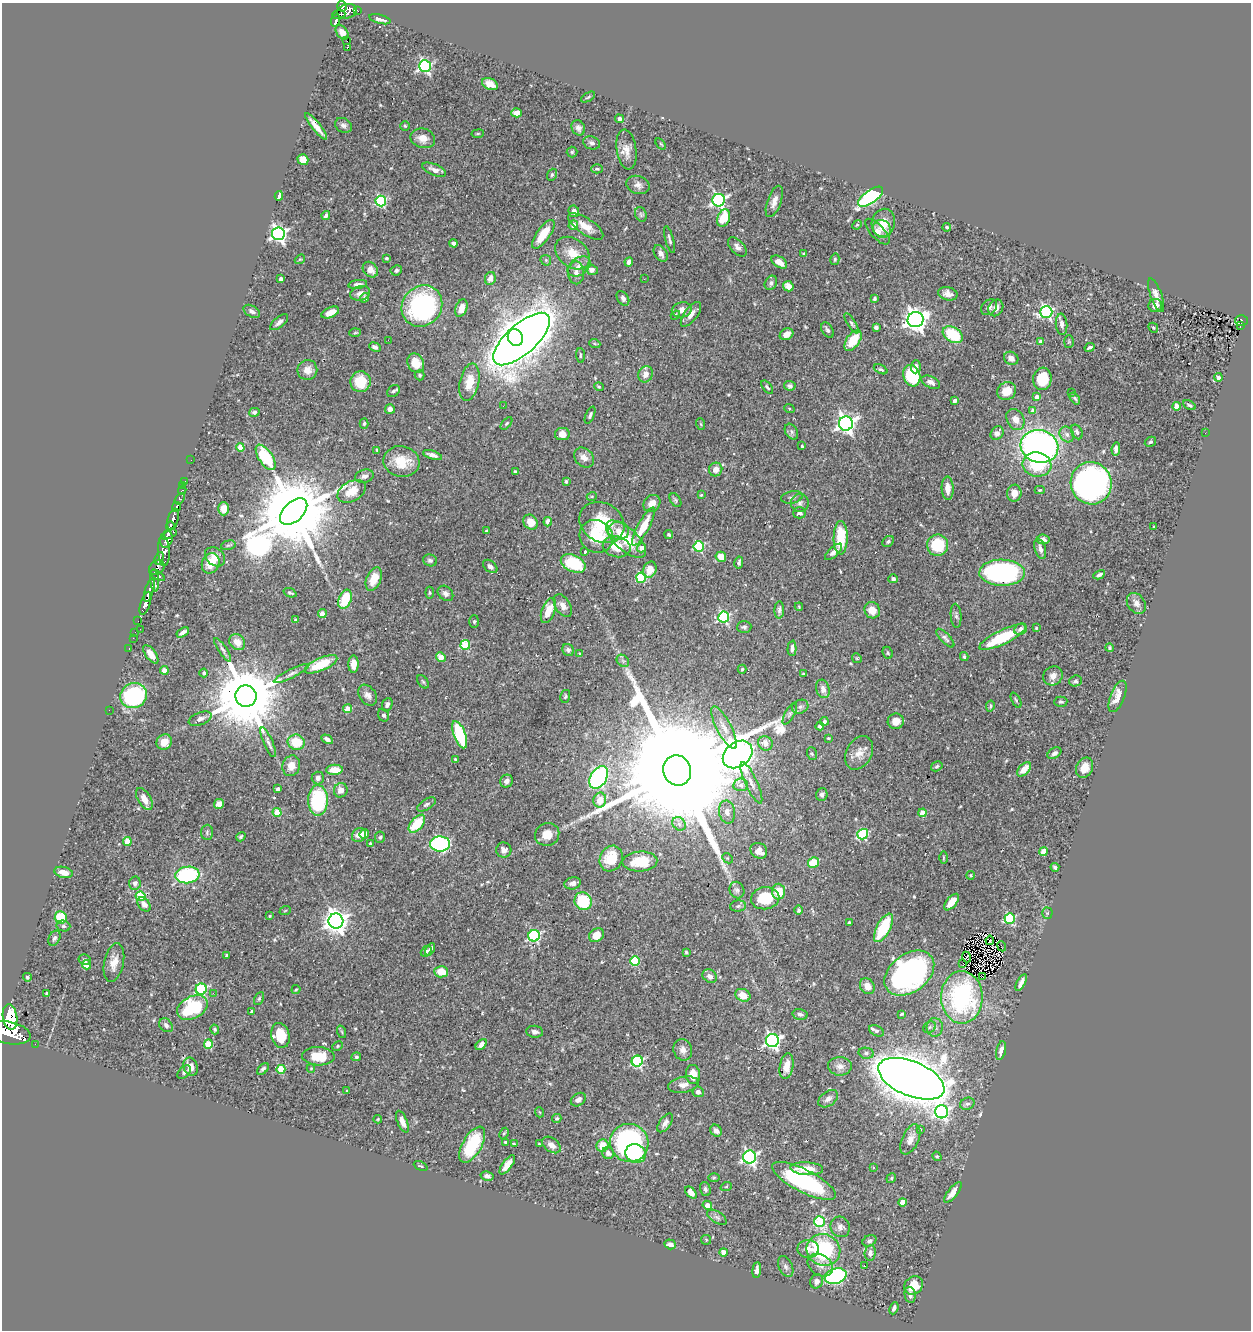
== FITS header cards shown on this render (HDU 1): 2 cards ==
NAXIS1  =                 1249
NAXIS2  =                 1328

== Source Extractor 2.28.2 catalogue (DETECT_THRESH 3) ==
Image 1249 x 1328 px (HDU 1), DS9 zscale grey, 1 PNG px = 1 image px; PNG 1253 x 1332 px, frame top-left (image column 1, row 1328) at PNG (2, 3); each listed source drawn as its Kron ellipse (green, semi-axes under 4 px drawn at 4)
Background 0.449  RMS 0.025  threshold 0.0736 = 3 sigma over >= 5 px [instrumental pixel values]
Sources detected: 537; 2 with non-positive FLUX_AUTO (blend fragments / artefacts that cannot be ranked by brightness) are neither listed nor drawn; of the other 535, the 500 brightest by FLUX_AUTO listed and drawn (35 fainter detections omitted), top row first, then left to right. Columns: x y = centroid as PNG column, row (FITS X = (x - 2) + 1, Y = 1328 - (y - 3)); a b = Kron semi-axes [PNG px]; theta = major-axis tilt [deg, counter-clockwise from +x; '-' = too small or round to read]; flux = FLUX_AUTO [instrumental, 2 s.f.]
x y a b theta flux
342 6 5 4 - 270
347 11 10 7 16 350
358 11 3 2 - 12
339 14 7 3 5 140
380 19 11 4 -15 8.1
336 20 6 3 71 100
342 32 8 5 -56 9.1
347 41 2 2 - 970
347 47 3 2 - 4.2
425 66 6 5 - 340
490 84 8 5 -26 15
588 97 8 3 32 2.2
516 113 5 4 - 12
619 119 4 4 - 3.6
343 125 9 7 -29 6
316 126 16 4 -51 15
405 126 5 4 - 2.2
578 128 8 6 -58 6.7
478 134 6 3 9 1.8
423 138 12 9 -15 16
591 143 9 6 -19 5
661 144 6 3 -52 1.8
626 150 20 10 -81 16
572 152 5 5 - 2.4
303 160 6 5 - 20
597 169 6 4 -1 2.5
434 170 13 5 -23 8
552 175 6 4 69 2.7
638 185 12 9 -18 8
279 196 4 4 - 9.4
871 197 14 6 35 280
719 200 6 6 - 370
381 201 5 5 - 170
774 201 16 7 70 12
574 211 6 5 - 10
641 214 7 5 -69 3.7
326 216 4 4 - 4.8
724 218 9 6 69 41
883 223 14 11 77 28
573 225 5 5 - 9.1
857 225 5 4 - 1.9
586 226 20 8 -34 19
947 227 4 3 - 3.3
882 229 9 8 - 9.9
877 232 16 7 -47 11
278 234 6 6 - 530
543 234 17 6 54 33
669 239 14 3 -75 4.1
454 243 4 4 - 4.9
737 247 12 6 -47 7.9
573 253 19 14 -40 29
661 253 9 6 -57 8.2
804 254 3 3 - 2.7
386 258 3 3 - 2.3
300 259 5 4 - 1.7
835 259 6 4 77 2.5
546 260 6 5 - 2.5
629 262 4 3 - 8.3
779 262 9 5 -35 13
579 266 12 8 35 12
370 270 8 6 -48 11
396 270 6 5 - 4.2
592 270 6 5 - 8.3
576 273 11 8 -87 9.2
490 278 7 5 78 10
281 279 4 4 - 6.7
644 279 3 2 - 1.7
771 283 7 6 - 4.9
358 284 9 4 8 6
788 286 5 5 - 15
360 293 10 7 17 9.5
948 294 10 6 -13 8.8
1156 295 18 5 -70 11
365 298 5 4 - 4
623 298 8 5 -57 4.8
875 298 4 3 - 3.3
1155 305 7 6 - 10
422 306 21 19 51 240
989 307 9 7 44 5.4
461 308 9 5 70 15
996 308 9 7 57 10
682 310 10 7 11 12
252 311 9 5 -30 5.8
330 312 9 5 23 17
1046 312 6 6 - 280
691 314 15 6 54 9.6
675 315 5 3 - 2.2
916 320 8 7 - 1200
1241 320 6 5 - 54
279 322 11 5 40 7.1
852 323 12 4 -57 3.9
1062 324 11 5 -84 7.4
1240 326 4 2 - 13
876 327 4 4 - 5.3
1153 328 5 4 - 2
827 330 8 5 -60 4.1
355 333 6 3 3 1.8
786 334 7 5 30 10
953 335 11 7 -32 77
515 338 8 7 - 1800
522 339 35 15 42 4600
388 340 3 2 - 1.8
853 340 12 6 56 40
1069 341 6 5 - 1.9
1040 342 4 4 - 13
595 344 5 3 - 1.9
375 347 6 4 -23 5.7
1090 347 5 3 - 3
580 355 7 3 -86 2.1
1011 358 7 6 - 8.1
416 363 10 8 -61 27
916 367 6 5 - 6.8
881 369 7 4 -24 2.8
307 370 10 10 - 14
645 374 8 7 - 12
420 375 5 5 - 3.2
912 376 11 8 -72 100
1218 377 4 4 - 8.9
1042 379 11 9 81 34
360 382 10 10 - 38
469 382 19 9 77 25
931 382 10 5 -26 7.4
790 386 6 4 -8 4
599 387 5 3 - 1.9
767 387 8 3 -51 3.3
393 391 7 5 35 4.3
1007 391 10 8 32 22
1072 392 3 2 - 1.7
1037 397 4 3 - 10
1075 398 6 3 -53 2.7
955 401 4 3 - 4.2
1189 405 7 4 -28 2.7
503 406 3 2 - 1.6
1176 406 4 4 - 26
789 408 5 3 - 1.8
390 409 5 4 - 8.1
1033 410 4 4 - 13
254 412 5 4 - 4.2
590 415 9 4 66 3.8
1015 419 11 8 -61 12
364 423 5 4 - 2.4
506 423 7 4 48 2.4
701 424 6 3 -71 1.7
846 424 7 7 - 800
791 432 8 6 -58 4.7
1077 432 8 5 -64 4.4
997 433 7 6 - 8.4
1205 433 2 2 - 5.7
562 434 7 6 - 16
1067 434 8 7 - 6.8
1150 442 6 4 30 3
802 446 3 3 - 2.7
1039 446 19 16 -15 710
240 447 4 4 - 30
1116 449 7 4 82 9.3
377 450 4 3 - 1.8
432 455 10 4 -18 7.8
266 457 14 7 -56 79
584 458 11 9 -45 10
191 460 2 2 - 2.5
401 461 18 15 -10 41
1037 464 14 12 -10 72
716 469 7 6 - 11
515 472 3 3 - 4.2
364 476 9 6 16 7.3
185 481 2 2 - 5.9
566 481 4 3 - 2.3
1091 483 21 20 - 550
183 486 3 2 - 9.8
948 488 11 6 -88 15
182 490 4 3 - 18
1040 490 5 4 - 1.9
351 491 15 10 30 28
1014 493 8 7 - 16
701 495 3 3 - 1.5
592 496 5 3 - 1.7
792 497 11 6 12 5.1
180 499 6 3 58 81
675 500 7 5 -56 3
652 503 9 7 46 16
800 503 9 9 - 6.8
176 507 5 3 - 150
223 509 7 5 -90 15
294 511 16 10 43 40000
800 513 6 5 - 6.1
173 519 11 5 76 750
530 522 8 6 -51 21
548 522 4 3 - 8.7
602 522 23 19 -31 68
170 526 4 3 - 280
643 527 21 5 61 40
1154 527 3 2 - 1.8
486 531 4 3 - 1.7
619 531 10 9 - 14
169 534 8 3 22 590
669 535 4 4 - 2.4
596 536 17 16 - 57
841 538 17 7 88 64
626 539 25 11 -41 54
1043 539 6 4 -7 8.1
166 540 8 5 68 1300
888 542 6 5 - 3.3
228 545 7 4 15 2.9
938 545 10 10 - 66
699 546 5 5 - 140
617 547 14 10 -12 30
642 548 4 4 - 13
1040 549 10 5 -72 8.1
164 551 15 6 -88 780
585 552 3 3 - 2.6
834 552 11 5 42 7.2
215 557 11 8 -40 14
721 557 5 5 - 20
159 558 6 3 67 200
430 560 7 6 - 4.5
211 563 10 8 68 27
573 563 13 8 -25 79
739 563 6 4 78 4.1
490 566 8 5 -40 6.2
157 568 8 6 39 330
650 570 8 6 64 20
1002 573 23 13 -1 340
158 575 8 3 -32 280
1099 575 6 3 28 4.2
641 578 5 5 - 100
374 579 12 7 67 21
893 579 4 4 - 4.7
155 580 11 4 -85 290
149 590 12 3 73 730
290 593 7 4 -20 3.3
430 593 6 4 -84 2.2
445 593 9 6 -44 6.4
345 599 10 6 67 53
145 603 12 5 72 970
1136 603 11 8 -54 9.4
563 606 12 7 -59 10
799 607 4 4 - 1.6
779 610 8 4 87 4.4
872 610 8 7 - 20
548 611 13 6 69 28
322 614 4 4 - 9.6
956 616 12 5 -86 4.3
724 617 5 5 - 210
295 620 4 4 - 3.6
138 621 2 2 - 7.1
474 622 6 5 - 2.8
744 627 7 6 - 3.5
1036 628 3 3 - 2.3
140 629 2 2 - 30
1021 629 6 5 - 6.2
135 632 2 2 - 6.3
183 632 7 3 32 7
1003 637 25 7 25 87
133 638 2 2 - 4.7
945 638 12 5 -46 4.4
237 642 9 7 -47 17
465 645 5 4 - 77
792 648 7 4 87 6
1110 648 4 4 - 2.6
129 649 3 2 - 12
223 650 13 4 -56 5.4
568 650 6 5 - 4.7
888 653 6 5 - 2.8
151 654 11 5 -53 14
580 654 4 4 - 2.3
964 656 4 3 - 2.4
441 657 5 4 - 24
857 658 5 4 - 1.8
623 661 7 5 -44 4.3
321 664 17 6 24 62
354 664 8 5 90 15
742 669 5 3 - 2.2
164 670 4 4 - 26
204 673 4 4 - 3.2
291 674 19 4 26 7.6
804 674 4 2 - 2.5
1053 676 10 9 - 12
1075 681 6 5 - 3.6
423 682 7 5 -53 2.8
823 689 9 6 -75 10
368 695 11 8 -55 8.3
133 696 13 12 - 190
246 696 10 10 - 19000
565 696 6 5 - 2.6
1118 696 16 7 69 19
1016 700 8 3 -64 2.7
1061 702 6 5 - 3.2
387 705 7 5 67 5.9
990 706 5 3 - 2.3
800 707 8 6 24 5.4
347 709 4 4 - 23
109 710 2 2 - 17
790 714 12 4 62 4.5
384 715 6 5 - 3.8
200 719 12 6 22 7.1
824 721 4 4 - 5
896 721 8 7 - 14
820 726 4 4 - 5
724 728 23 7 -62 19
460 735 14 5 -69 130
829 738 4 3 - 2
327 739 6 4 -31 5.9
164 742 8 7 - 17
268 742 16 4 -67 7.2
296 742 8 7 - 44
765 743 7 6 - 15
812 753 6 5 - 2.5
859 753 18 12 60 19
1054 753 7 5 32 5.2
738 754 16 12 38 4700
455 759 4 3 - 1.8
291 766 10 8 72 17
937 766 6 4 31 2.9
1085 768 10 8 65 18
1024 769 8 5 46 20
334 770 8 5 2 24
677 770 15 14 - 130000
599 777 12 8 59 240
318 778 6 6 - 5.2
506 781 6 6 - 6.7
751 783 22 6 -65 11
741 785 7 6 - 6.3
278 789 3 3 - 5
341 790 7 7 - 12
822 794 6 5 - 4.5
144 799 12 6 -58 15
318 800 15 10 89 150
600 800 7 6 - 20
219 804 5 4 - 15
426 804 10 5 31 4.2
277 812 4 4 - 42
727 812 11 8 -80 10
922 813 4 4 - 29
417 824 10 6 49 54
679 824 7 6 - 6.2
207 832 7 6 - 3.3
364 834 5 4 - 12
547 834 12 11 - 21
863 834 5 5 - 120
359 835 7 6 - 14
241 837 5 3 - 2.3
380 837 5 5 - 2.7
127 841 4 4 - 38
370 844 4 3 - 2.4
440 844 10 7 -1 240
504 850 7 7 - 7.7
759 851 9 7 -36 13
1044 851 4 4 - 18
727 858 6 4 -44 2
943 858 6 3 89 1.7
611 859 13 11 61 52
640 861 17 10 3 49
813 863 6 5 - 32
1055 867 4 3 - 3.4
64 872 9 5 -13 14
187 875 12 8 7 160
970 875 4 4 - 2
135 883 6 6 - 4.6
573 883 8 6 15 8.5
737 890 8 7 - 5.3
778 891 8 6 -87 30
141 896 5 5 - 93
765 898 14 11 9 53
583 901 9 8 - 80
952 902 10 5 51 18
144 904 8 5 -51 10
738 906 8 5 3 3.9
799 910 5 4 - 2.6
285 911 6 3 21 1.7
1047 913 5 5 - 2.2
270 916 4 4 - 1.7
61 917 6 6 - 58
1010 918 5 5 - 140
336 921 7 7 - 1300
849 923 3 3 - 4.7
63 926 7 5 -13 3.3
883 928 15 6 63 79
596 935 8 6 36 26
534 936 6 5 - 200
54 938 8 5 63 4
990 940 4 2 - 4.3
1002 946 5 2 - 2
430 949 7 4 61 5.5
426 951 6 4 42 4
686 952 4 3 - 2.4
226 955 4 3 - 2.4
967 957 5 3 - 2
84 960 6 5 - 3.9
635 961 5 5 - 88
114 962 19 9 78 17
963 963 2 2 - 1.9
86 965 4 4 - 22
441 972 7 5 -4 25
909 973 28 19 37 370
710 976 8 6 -39 7.6
982 976 3 2 - 1200
27 977 4 4 - 2.7
1021 983 9 3 63 8.1
867 986 8 7 - 13
201 989 5 5 - 180
296 989 4 3 - 1.8
213 993 2 2 - 10
47 994 3 3 - 3.2
743 995 8 6 -24 19
962 997 26 20 -89 210
259 998 7 4 63 2.8
192 1008 16 11 28 110
252 1012 4 3 - 7.2
800 1014 7 5 -14 4.6
901 1014 4 3 - 7.2
10 1017 13 7 -82 8500
166 1025 7 6 - 6
930 1027 7 5 36 3.3
935 1027 9 8 - 7.7
215 1029 5 4 - 2.6
877 1031 8 5 -24 3.8
342 1032 6 4 -71 2.1
535 1032 8 6 -8 6.9
9 1033 22 11 -11 3000
280 1035 12 9 -75 38
772 1040 6 6 - 440
35 1044 2 2 - 2.7
208 1044 5 4 - 55
481 1044 6 4 48 7.9
338 1046 5 4 - 2.3
683 1050 11 9 -70 10
1001 1051 10 4 78 11
866 1053 7 5 -10 4.5
318 1056 16 9 -3 42
356 1057 5 4 - 3
637 1061 5 5 - 180
786 1066 13 7 80 16
840 1066 12 9 -3 10
190 1067 9 7 -69 14
311 1068 4 4 - 1.6
263 1069 7 4 44 3.8
281 1069 4 4 - 62
184 1072 8 5 44 4.1
693 1075 9 7 -83 19
911 1079 35 17 -23 5900
683 1085 15 8 10 12
347 1091 4 3 - 1.7
698 1092 6 5 - 7.6
828 1099 11 7 36 7.3
578 1100 8 6 34 7.1
967 1104 7 6 - 5
539 1112 5 3 - 1.5
941 1112 6 6 - 330
557 1118 5 4 - 2.4
378 1119 4 4 - 1.6
402 1122 11 5 -67 13
665 1123 11 5 55 6.6
920 1129 3 3 - 2
716 1131 6 5 - 7.9
504 1134 6 4 62 2.3
910 1139 16 8 66 15
505 1142 3 3 - 1.9
629 1143 19 19 - 320
514 1144 4 3 - 2.3
539 1144 3 2 - 1.6
472 1145 20 9 60 85
551 1145 10 7 -37 11
602 1146 6 6 - 24
608 1153 6 5 - 7.2
636 1154 10 9 - 32
937 1156 5 4 - 2.2
750 1157 6 6 - 380
507 1165 11 5 54 16
421 1166 7 4 -26 2.2
874 1168 3 2 - 2.8
807 1169 16 6 -3 26
487 1176 6 4 -12 6.6
714 1177 6 4 1 2
891 1178 5 4 - 2.1
804 1181 35 11 -27 220
726 1187 6 3 20 1.8
705 1189 7 5 -72 3.3
691 1192 7 4 -46 13
953 1192 13 5 51 13
902 1202 4 4 - 26
707 1205 5 4 - 14
717 1217 11 5 -32 5.1
820 1222 5 5 - 110
840 1227 10 9 - 9
706 1240 5 5 - 1.8
869 1241 7 5 29 4.7
670 1244 6 4 -18 9
808 1249 10 9 - 13
823 1250 17 15 -27 150
723 1252 4 4 - 13
870 1253 8 5 85 6.8
820 1265 14 10 -34 14
865 1266 3 3 - 23
786 1267 11 6 -64 6
757 1270 8 4 86 5.6
836 1276 11 7 17 280
817 1281 7 6 - 7.4
914 1285 10 8 42 30
910 1295 8 5 -80 5.8
894 1308 6 4 68 4.5
At the frame edge (FLAGS 8, measured only in part): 1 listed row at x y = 9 1033
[35 fainter detections neither listed nor drawn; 2 non-positive-flux detections neither listed nor drawn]